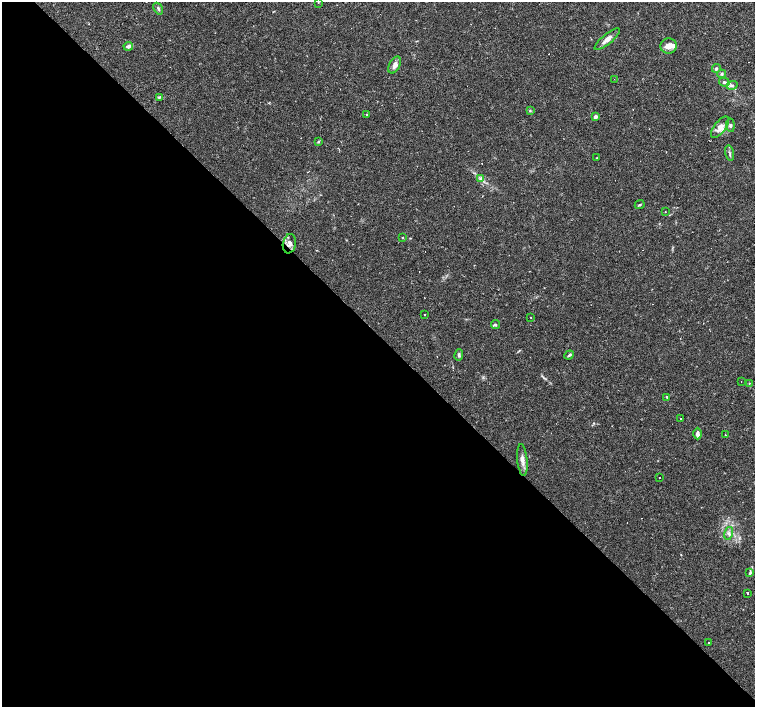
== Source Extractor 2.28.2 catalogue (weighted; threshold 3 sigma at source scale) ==
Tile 9 of 4 x 4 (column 1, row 3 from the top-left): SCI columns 1-1505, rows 1562-2970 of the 6021 x 6006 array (HDU 1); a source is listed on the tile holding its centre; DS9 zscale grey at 2 x 2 block average (1 PNG px = mean of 2 x 2 image px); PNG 757 x 709 px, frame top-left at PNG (2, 2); each listed source drawn as its Kron ellipse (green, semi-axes under 4 px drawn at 4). Shown black and unused: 53% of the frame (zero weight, under 2 of 3 exposures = <1% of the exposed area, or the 3 px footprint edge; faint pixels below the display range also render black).
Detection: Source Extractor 2.28.2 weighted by HDU 2 'WHT'; one run over the whole footprint, this tile lists its part. Background 0.0408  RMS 0.0037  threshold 0.0165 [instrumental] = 3 sigma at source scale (4.5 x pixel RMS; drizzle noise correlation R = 1.50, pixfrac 1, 0.0396/0.0396 arcsec/px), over >= 5 px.
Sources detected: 61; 17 cosmic-ray / hot-pixel residue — neither listed nor drawn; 2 inside a brighter listed object's ellipse — not listed separately; the other 42 listed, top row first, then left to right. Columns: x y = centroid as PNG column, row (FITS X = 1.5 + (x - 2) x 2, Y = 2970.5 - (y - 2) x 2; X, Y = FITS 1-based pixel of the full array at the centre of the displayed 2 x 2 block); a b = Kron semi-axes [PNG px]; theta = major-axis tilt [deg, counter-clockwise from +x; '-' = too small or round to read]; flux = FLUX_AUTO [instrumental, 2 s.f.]
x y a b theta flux
318 3 2 2 - 0.24
158 9 6 3 -57 1.6
607 39 16 5 40 5.8
128 46 5 3 - 3.2
668 46 8 7 - 5.9
395 65 9 5 63 4.2
716 68 4 3 - 1.4
721 74 4 4 - 1.2
614 79 2 2 - 0.32
724 82 5 4 - 1.7
732 85 5 3 - 1.5
159 97 4 3 - 1.2
530 111 3 3 - 0.82
367 114 3 2 - 0.95
595 117 2 2 - 6.1
730 125 7 4 -83 1.9
720 127 12 5 53 6.3
319 141 4 2 - 0.78
729 153 8 3 -78 1.5
597 158 2 2 - 0.64
481 179 4 2 - 1.2
640 205 5 3 - 0.96
665 212 2 2 - 0.57
403 238 3 3 - 0.61
289 244 10 6 80 4.4
424 315 2 2 - 0.46
531 318 2 2 - 0.44
496 324 4 2 - 0.86
459 355 6 3 81 1.6
569 355 5 3 - 1.6
741 382 2 2 - 1.8
749 383 2 2 - 0.57
667 397 4 2 - 0.65
681 419 2 2 - 1.5
697 434 6 3 -90 3.4
725 435 2 2 - 0.82
522 460 16 5 -84 5
659 477 2 2 - 0.47
729 533 7 3 76 2
750 573 4 3 - 1
747 593 2 2 - 0.77
709 642 2 2 - 0.33
Overlapping masked pixels (flux is a lower limit): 1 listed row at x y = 289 244
Diffuse or blended objects may show on this block-average render without a row.